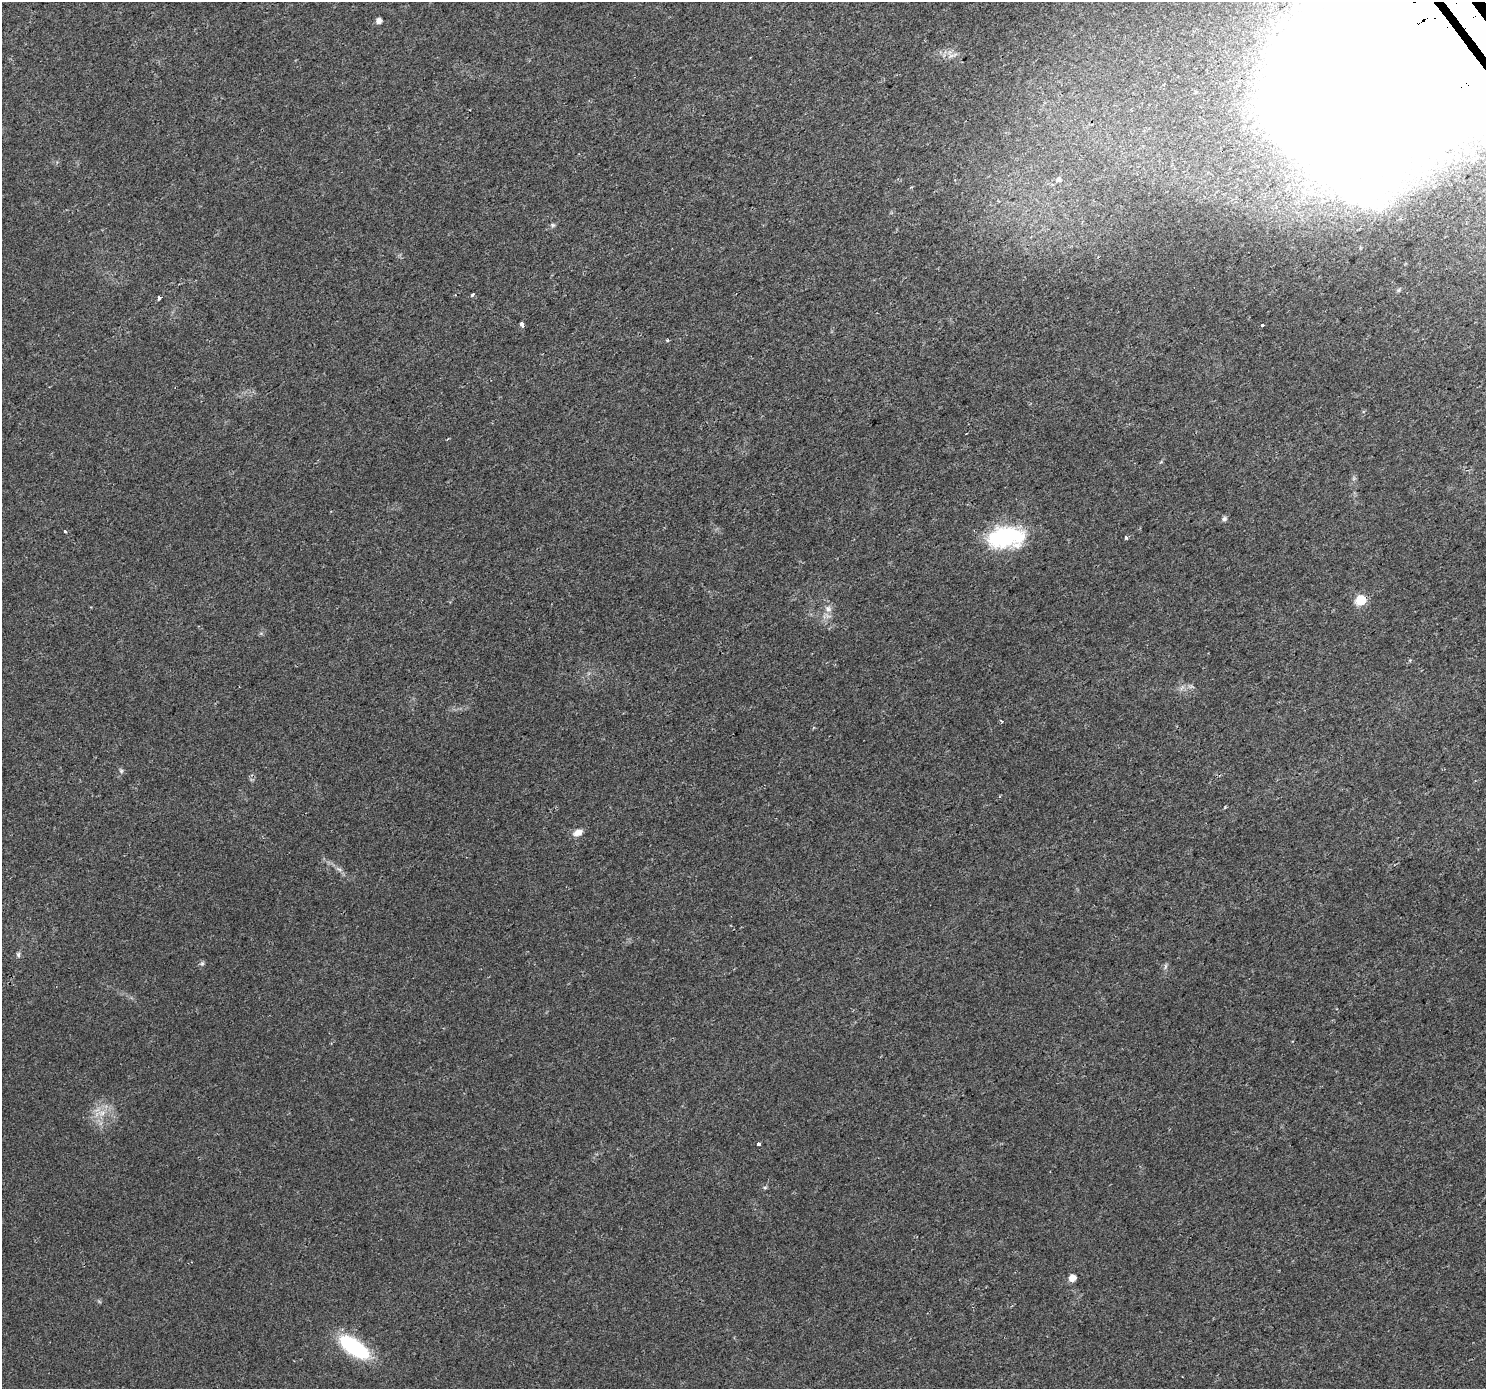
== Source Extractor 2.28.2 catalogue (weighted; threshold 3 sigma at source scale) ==
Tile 10 of 4 x 4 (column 2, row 3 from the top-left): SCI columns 1518-3001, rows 1604-2990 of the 6001 x 5911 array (HDU 1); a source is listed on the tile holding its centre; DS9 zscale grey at full resolution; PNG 1488 x 1391 px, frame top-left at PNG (2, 2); no overlay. Shown black and unused: <1% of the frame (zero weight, under 2 of 3 exposures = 2% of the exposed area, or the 3 px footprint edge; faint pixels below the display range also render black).
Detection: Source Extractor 2.28.2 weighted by HDU 2 'WHT'; one run over the whole footprint, this tile lists its part. Background 0.0184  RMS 0.0036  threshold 0.016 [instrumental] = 3 sigma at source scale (4.5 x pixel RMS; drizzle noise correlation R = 1.50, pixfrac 1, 0.0396/0.0396 arcsec/px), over >= 5 px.
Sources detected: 29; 1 inside a brighter object's white glare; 1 cosmic-ray / hot-pixel residue — not listed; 1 inside a brighter listed object's ellipse — not listed separately; the other 26 listed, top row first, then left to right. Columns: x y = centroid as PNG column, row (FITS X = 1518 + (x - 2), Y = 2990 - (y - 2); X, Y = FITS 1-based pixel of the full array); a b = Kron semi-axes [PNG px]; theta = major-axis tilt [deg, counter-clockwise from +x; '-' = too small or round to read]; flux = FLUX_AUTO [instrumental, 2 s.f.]
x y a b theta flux
379 21 5 4 - 2.2
1438 40 225 97 26 3900
951 56 8 5 32 1.3
1058 179 8 7 - 1.3
553 225 6 5 - 0.63
472 295 4 3 - 1.2
159 298 4 3 - 1.5
522 324 5 3 - 2.5
1262 325 3 3 - 1.6
667 340 4 4 - 0.37
1224 519 7 6 - 0.88
65 531 3 3 - 0.49
1005 537 35 19 6 38
1126 537 4 3 - 0.78
1361 600 6 6 - 21
828 609 9 7 -77 1.6
121 771 6 5 - 0.62
577 833 12 7 25 2.5
18 954 7 5 -76 0.72
202 963 7 5 68 0.68
1165 966 9 4 81 0.71
102 1113 11 7 11 2.7
759 1144 4 3 - 1.6
765 1188 6 4 1 0.48
1072 1278 6 6 - 3
354 1347 33 14 -34 30
Overlapping masked pixels (flux is a lower limit): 1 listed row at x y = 1438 40
Isophote crosses this tile's border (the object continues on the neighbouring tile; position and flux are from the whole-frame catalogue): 1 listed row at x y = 1438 40